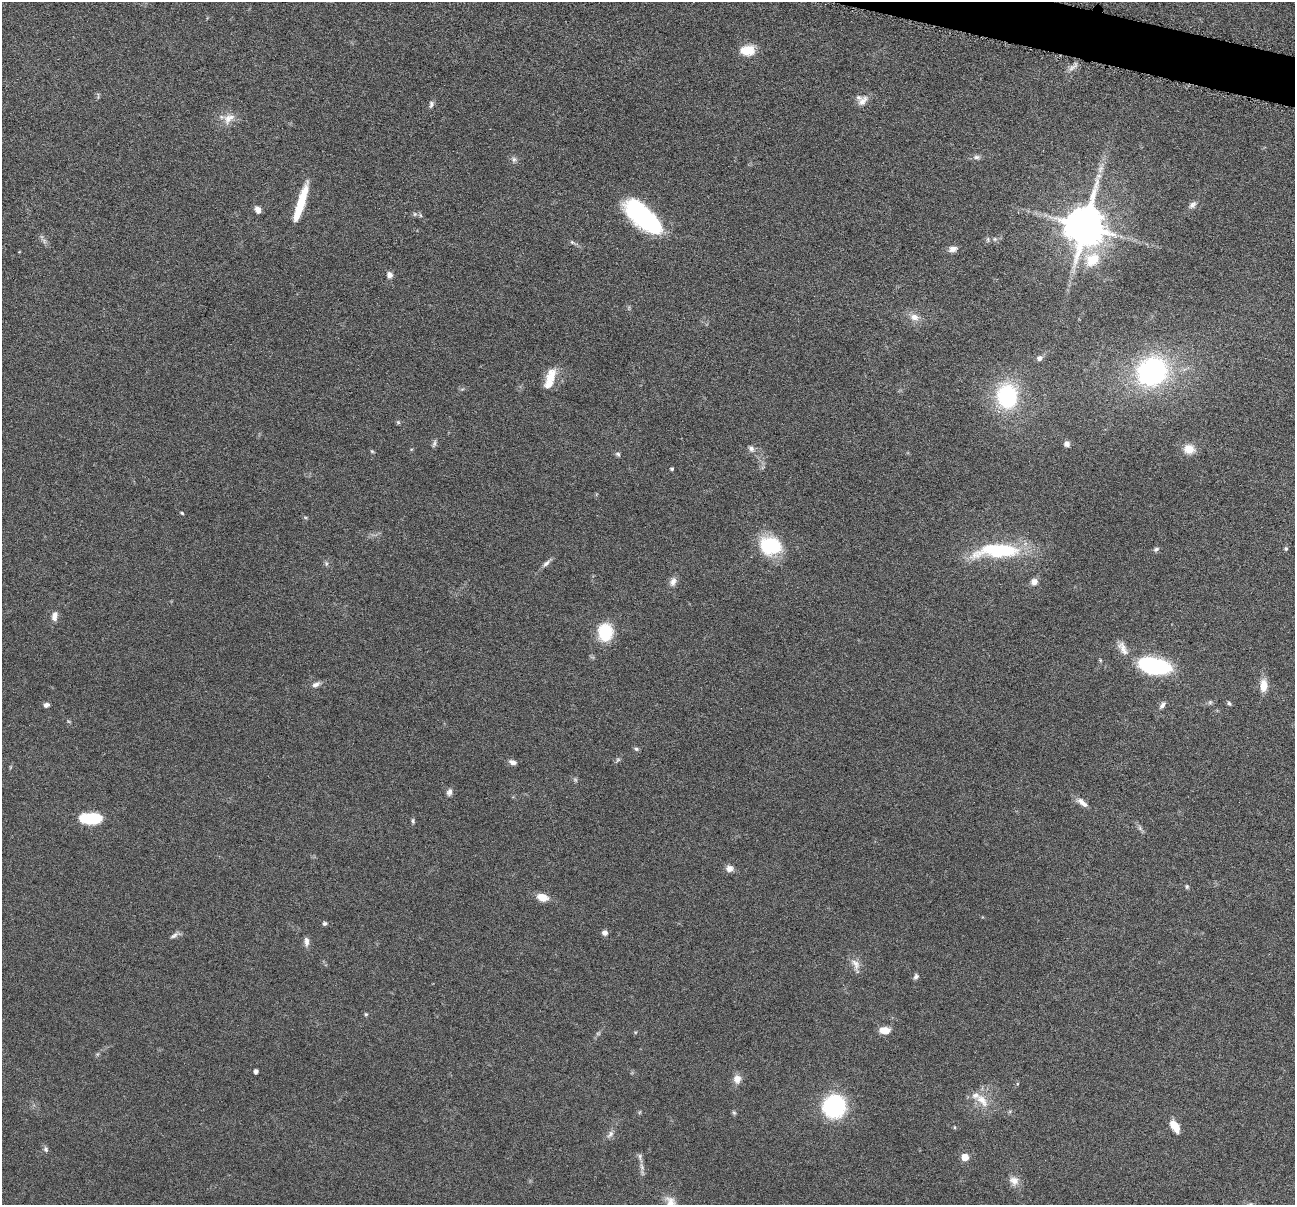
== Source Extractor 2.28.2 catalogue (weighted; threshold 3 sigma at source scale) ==
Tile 10 of 4 x 4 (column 2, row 3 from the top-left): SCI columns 1299-2591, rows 1458-2660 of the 5181 x 5198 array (HDU 1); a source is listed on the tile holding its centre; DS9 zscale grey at full resolution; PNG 1297 x 1207 px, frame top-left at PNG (2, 2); no overlay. Shown black and unused: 1% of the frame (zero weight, under 4 of 8 exposures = <1% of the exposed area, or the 3 px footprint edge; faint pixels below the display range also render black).
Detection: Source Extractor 2.28.2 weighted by HDU 2 'WHT'; one run over the whole footprint, this tile lists its part. Background 0.0374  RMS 0.0039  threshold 0.0159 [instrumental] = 3 sigma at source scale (4.09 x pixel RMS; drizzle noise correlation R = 1.36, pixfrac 0.8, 0.05/0.05 arcsec/px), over >= 5 px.
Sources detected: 90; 1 too faint to see at this stretch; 1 inside a brighter object's white glare — not listed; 3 inside a brighter listed object's ellipse — not listed separately; the other 85 listed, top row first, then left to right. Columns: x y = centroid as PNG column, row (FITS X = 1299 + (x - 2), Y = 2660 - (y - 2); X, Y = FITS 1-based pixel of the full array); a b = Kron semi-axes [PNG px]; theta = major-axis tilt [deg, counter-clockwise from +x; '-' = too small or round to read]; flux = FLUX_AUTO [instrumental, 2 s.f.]
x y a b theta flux
747 50 17 12 1 6.4
1072 67 14 6 34 1.7
863 101 16 10 48 2.7
431 104 9 6 81 1.1
229 118 18 12 39 4.1
976 157 11 6 0 1.2
514 159 8 6 76 0.98
1100 169 12 8 65 2.2
301 203 42 8 73 12
1192 205 11 7 43 1.4
258 209 7 6 - 2.3
415 214 6 5 - 0.65
420 215 6 4 -71 0.53
642 216 43 18 -41 44
1085 226 12 11 - 1400
995 239 6 5 - 0.65
572 242 9 4 -35 0.75
953 249 12 7 12 1.9
1092 260 22 18 38 10
389 275 7 7 - 1.6
914 317 13 9 -15 2.9
1039 358 7 6 - 1.4
1152 372 25 22 37 71
550 377 25 12 68 5.9
1007 396 22 18 -88 36
398 422 6 4 -45 0.5
434 443 12 4 76 0.88
1067 444 7 7 - 1.4
751 449 9 7 -58 1.3
1189 449 12 10 -10 5
372 451 6 4 -43 0.44
618 454 7 5 -34 0.69
672 469 3 3 - 0.54
182 513 5 3 - 0.43
770 546 21 16 -11 24
1156 549 8 5 28 0.83
1286 549 5 5 - 0.58
998 550 56 16 3 29
326 563 6 4 -72 0.61
546 563 14 5 45 1.4
673 581 13 8 71 2
1034 582 8 7 - 2
55 616 13 7 79 2.2
605 632 16 13 87 15
1123 648 22 10 -60 3.6
1100 660 6 4 -72 0.4
1156 665 32 20 -2 27
316 684 12 6 23 1.6
1263 685 14 8 89 4.4
1210 702 6 6 - 0.64
1229 703 6 5 - 0.59
46 705 6 5 - 1.2
1162 705 11 6 55 1.3
636 749 7 5 -22 0.64
618 760 7 5 32 0.66
513 762 10 6 -16 1.4
449 792 10 7 75 1.4
1082 803 17 7 -37 2.5
92 818 22 11 1 14
413 821 6 5 - 0.63
1140 828 8 5 -46 0.95
729 868 9 8 - 2
1187 886 6 5 - 0.55
542 897 12 8 -18 4.4
325 923 6 5 - 0.73
605 933 7 7 - 1.4
174 935 12 5 31 1.3
306 941 13 6 -88 1.6
855 964 18 10 -68 2.9
916 977 7 5 76 0.93
366 1014 5 4 - 0.47
885 1030 10 6 -4 5.5
256 1071 4 4 - 1.4
737 1079 10 9 - 2.9
982 1100 23 11 -50 5.5
834 1106 21 20 - 37
734 1113 6 5 - 0.58
1175 1126 11 7 -58 6.2
954 1127 5 3 - 0.31
610 1134 12 6 54 1.5
46 1149 7 6 - 0.84
640 1157 10 5 -89 1.1
965 1157 5 5 - 6.7
1014 1181 14 11 -31 2.9
670 1202 17 11 -50 3.6
Isophote crosses this tile's border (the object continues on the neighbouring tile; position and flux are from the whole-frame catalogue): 1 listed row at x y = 670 1202